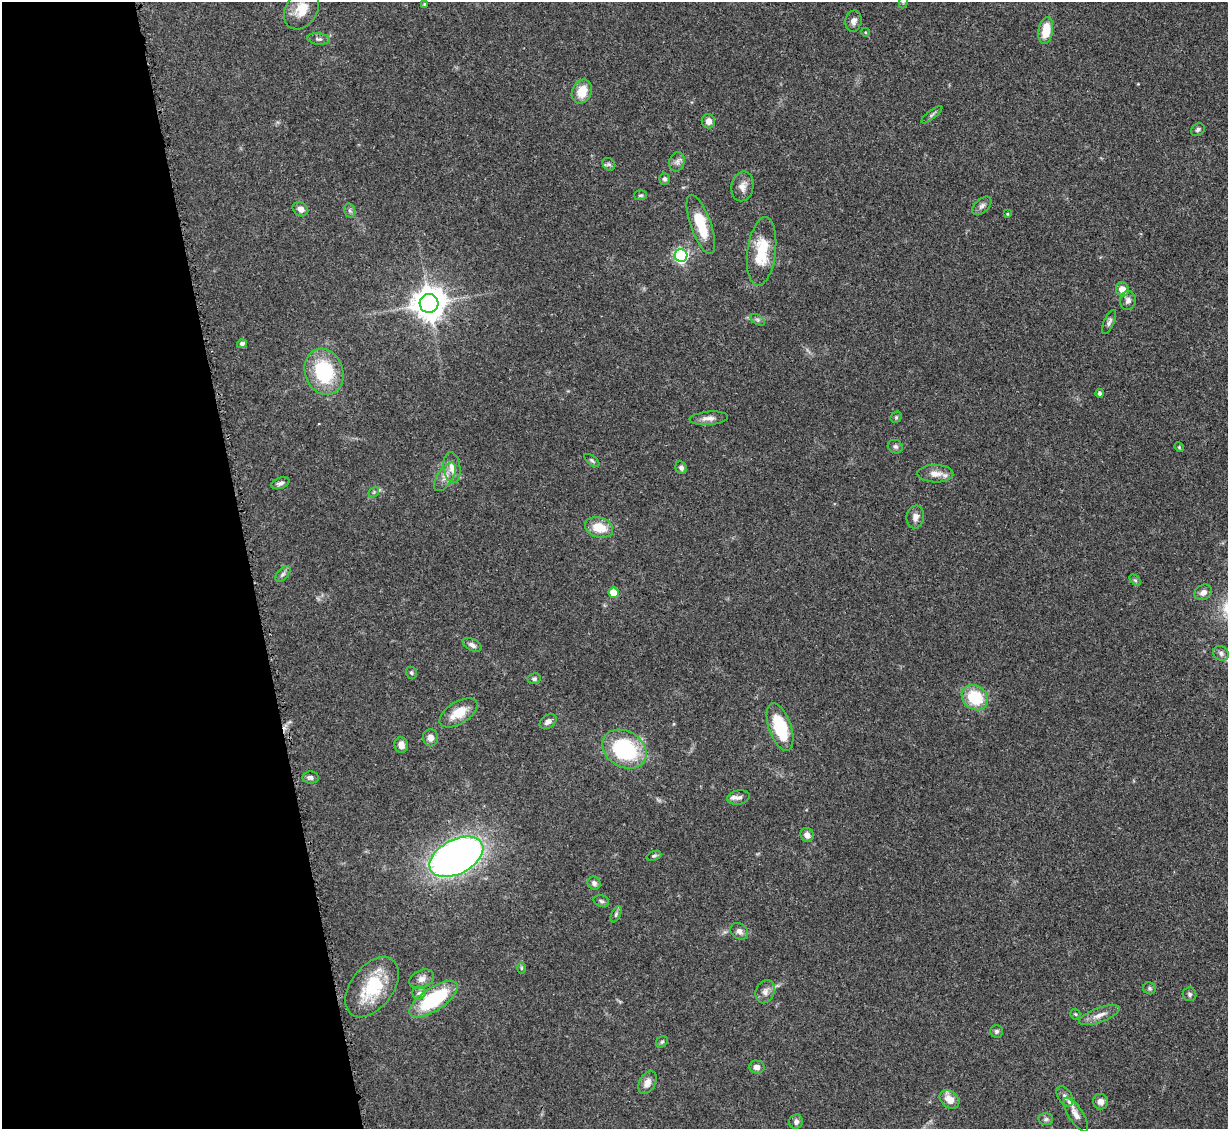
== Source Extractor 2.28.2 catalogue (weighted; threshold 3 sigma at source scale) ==
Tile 5 of 4 x 4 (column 1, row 2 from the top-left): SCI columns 54-1279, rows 2508-3634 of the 4995 x 5067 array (HDU 1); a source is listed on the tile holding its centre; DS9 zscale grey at full resolution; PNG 1230 x 1131 px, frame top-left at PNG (2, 2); each listed source drawn as its Kron ellipse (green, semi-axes under 4 px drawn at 4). Shown black and unused: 20% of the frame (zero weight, under 3 of 5 exposures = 4% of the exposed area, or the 3 px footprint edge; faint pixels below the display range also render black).
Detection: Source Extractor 2.28.2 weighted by HDU 2 'WHT'; one run over the whole footprint, this tile lists its part. Background 0.0699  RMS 0.0033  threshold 0.0151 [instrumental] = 3 sigma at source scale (4.5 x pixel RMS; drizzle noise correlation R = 1.50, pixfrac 1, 0.05/0.05 arcsec/px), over >= 5 px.
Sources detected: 90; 2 inside a brighter listed object's ellipse — not listed separately; the other 88 listed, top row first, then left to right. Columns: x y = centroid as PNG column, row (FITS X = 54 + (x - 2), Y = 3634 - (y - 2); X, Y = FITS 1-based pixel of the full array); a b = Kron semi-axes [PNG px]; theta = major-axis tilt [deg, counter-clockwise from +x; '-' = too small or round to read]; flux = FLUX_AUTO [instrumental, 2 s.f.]
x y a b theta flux
903 2 6 4 71 0.49
425 4 4 3 - 0.45
302 9 21 16 58 6.1
853 21 11 8 78 1.7
1046 31 13 7 81 7.9
865 32 4 3 - 0.27
318 39 11 5 -6 1.1
582 92 12 9 65 5.9
932 115 13 3 38 0.72
708 121 7 6 - 2.3
1198 130 7 6 - 0.8
677 162 10 7 73 1.4
609 164 7 5 -43 0.71
664 179 6 5 - 0.86
742 186 15 11 77 2.7
640 195 6 5 - 0.57
982 206 11 7 42 1.3
300 209 8 6 -33 1.7
350 211 7 5 -78 0.73
1007 214 4 3 - 0.37
701 224 31 10 -70 11
762 252 34 14 83 12
681 256 6 6 - 63
1122 289 7 6 - 3.5
1128 300 9 8 - 1.5
429 303 9 9 - 640
758 320 8 4 -31 0.71
1109 322 13 5 66 1
242 344 5 4 - 1
324 372 23 19 -72 23
1100 393 4 4 - 0.88
896 417 6 5 - 0.47
709 418 19 6 5 2.1
895 447 8 6 -26 0.91
1179 447 5 4 - 0.33
592 460 9 4 -38 0.63
452 468 15 8 -81 2.9
681 468 6 5 - 1.1
935 474 18 8 -1 3.3
445 477 16 7 57 2.6
280 483 9 5 18 1.1
374 492 6 4 47 0.47
915 517 11 8 81 1.9
599 527 14 10 -15 6.7
283 574 9 5 45 0.99
1135 580 7 4 -44 0.47
1203 592 9 7 28 1.9
614 593 5 5 - 8.6
472 645 10 5 -29 1.3
1221 653 8 7 - 1.1
411 673 6 5 - 0.61
534 679 7 5 9 0.72
975 698 14 11 -38 14
458 713 21 11 31 6.4
548 722 9 6 37 1.3
780 727 25 11 -71 16
431 738 8 7 - 1.9
401 745 8 6 -80 2.2
624 749 23 18 -31 31
311 777 8 6 -4 0.98
738 797 11 7 10 1.3
807 835 7 6 - 1.6
654 856 8 4 20 0.56
456 857 29 17 28 190
594 883 7 6 - 1.1
601 901 8 5 -17 0.76
616 914 8 4 64 0.68
739 931 9 7 -39 1.5
521 968 6 4 -90 0.4
422 979 13 8 23 2.3
372 987 34 21 53 18
1150 988 6 6 - 0.6
765 992 12 9 67 1.9
419 993 6 6 - 1
1189 994 7 7 - 0.81
434 999 28 11 33 26
1075 1014 5 5 - 0.4
1099 1015 21 7 20 2.8
996 1031 6 6 - 0.72
662 1042 6 5 - 0.62
757 1067 8 6 -1 1.4
647 1083 12 8 61 2.3
1065 1096 11 6 -57 1.3
949 1099 11 8 -40 3.5
1101 1102 8 7 - 1.8
1076 1114 19 7 -58 2.5
1046 1119 7 6 - 0.75
796 1122 7 6 - 1.2
Isophote crosses this tile's border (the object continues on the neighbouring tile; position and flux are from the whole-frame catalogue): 1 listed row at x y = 903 2